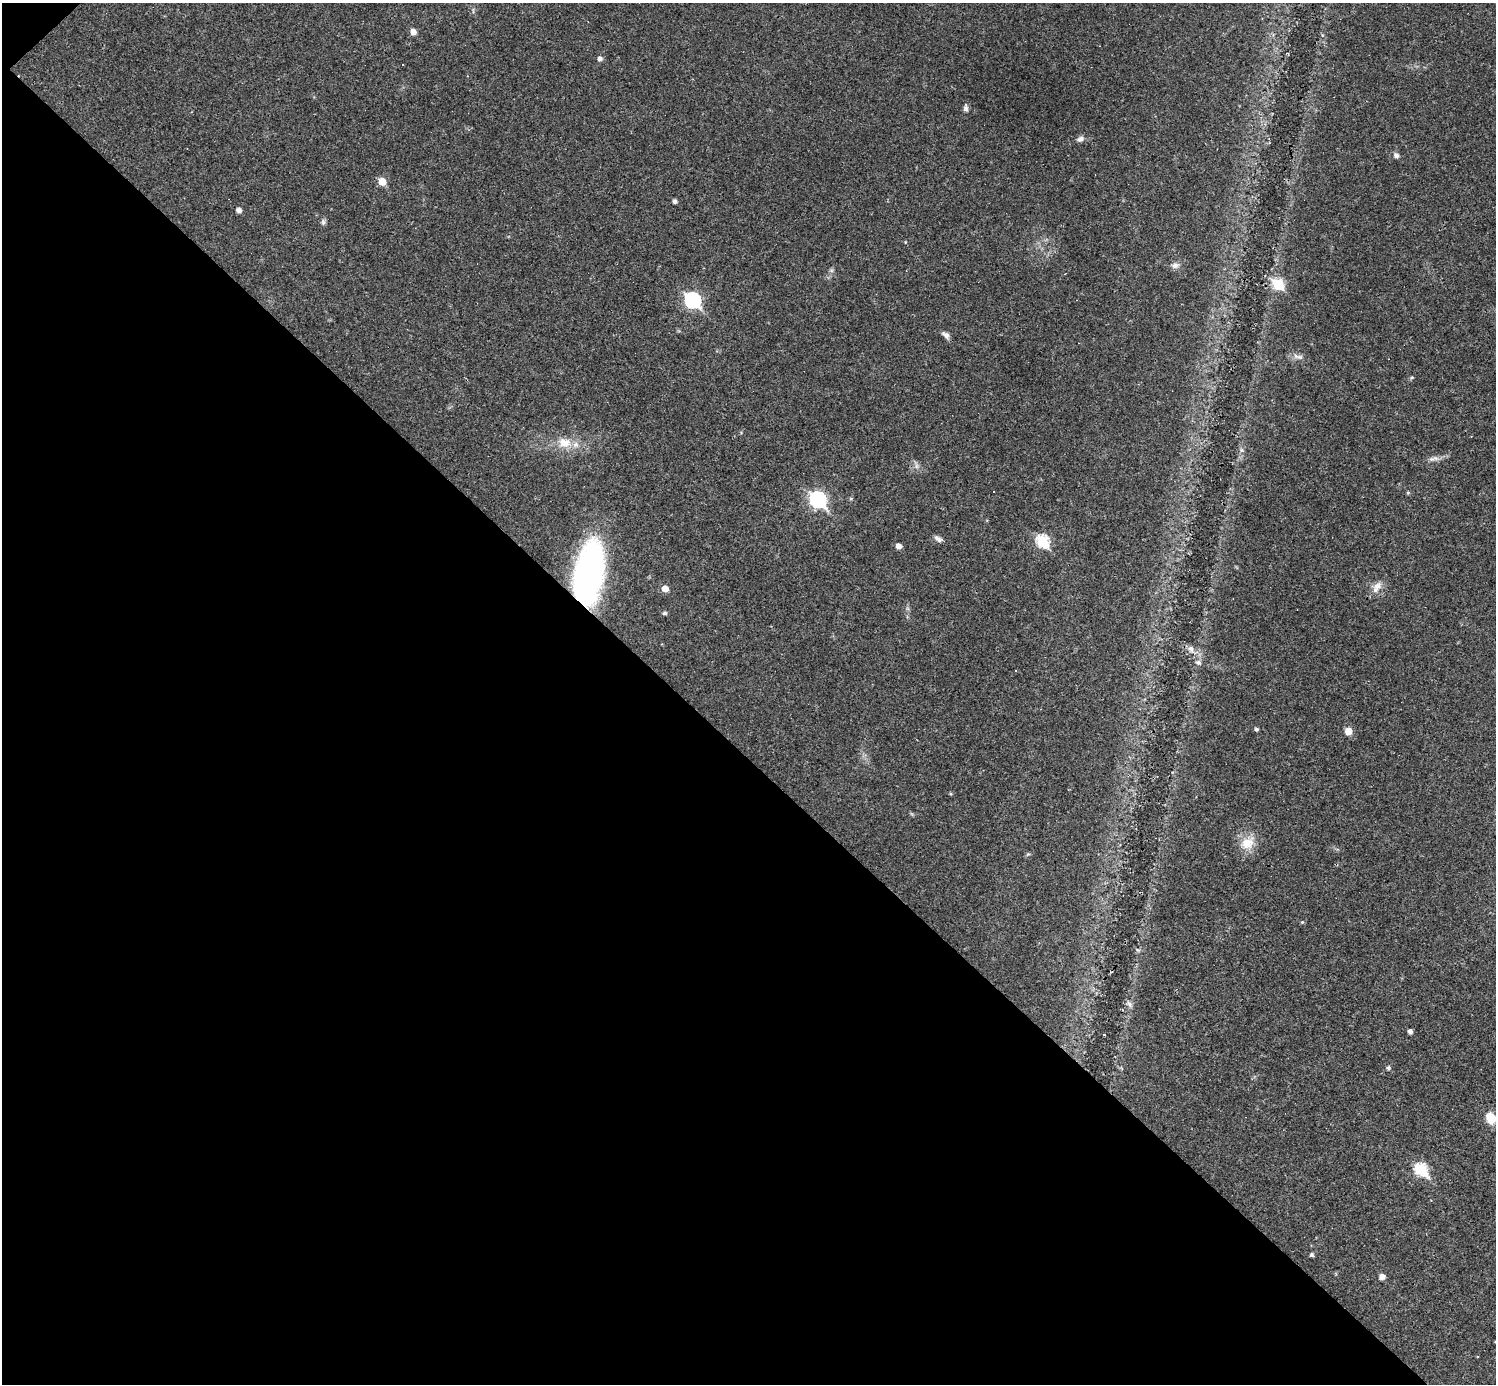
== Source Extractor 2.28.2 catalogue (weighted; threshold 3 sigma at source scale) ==
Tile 9 of 4 x 4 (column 1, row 3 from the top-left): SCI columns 1-1494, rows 1678-3059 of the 5977 x 5977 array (HDU 1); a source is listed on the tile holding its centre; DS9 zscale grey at full resolution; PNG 1498 x 1386 px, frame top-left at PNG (2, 3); no overlay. Shown black and unused: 46% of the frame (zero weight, under 3 of 4 exposures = <1% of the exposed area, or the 3 px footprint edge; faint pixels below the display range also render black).
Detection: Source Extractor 2.28.2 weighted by HDU 2 'WHT'; one run over the whole footprint, this tile lists its part. Background 0.0189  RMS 0.0037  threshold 0.0165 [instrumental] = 3 sigma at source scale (4.5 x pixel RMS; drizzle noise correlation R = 1.50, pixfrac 1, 0.05/0.05 arcsec/px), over >= 5 px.
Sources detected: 46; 3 cosmic-ray / hot-pixel residue — not listed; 1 inside a brighter listed object's ellipse — not listed separately; the other 42 listed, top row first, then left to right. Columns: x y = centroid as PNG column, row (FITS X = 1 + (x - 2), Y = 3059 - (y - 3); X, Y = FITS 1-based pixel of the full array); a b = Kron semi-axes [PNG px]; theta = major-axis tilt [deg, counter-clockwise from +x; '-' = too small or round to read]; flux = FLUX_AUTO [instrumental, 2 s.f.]
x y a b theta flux
413 32 5 5 - 2.8
600 59 5 5 - 1.3
966 109 7 7 - 1
1080 139 9 7 24 1.3
1396 155 7 6 - 1.2
382 181 6 5 - 6.9
675 201 4 4 - 1
239 210 5 4 - 1.6
323 222 8 6 -90 0.89
1175 265 11 7 11 1.5
1278 284 7 6 - 21
692 300 8 7 - 70
946 335 11 6 -42 1.5
1298 356 17 6 -11 1.8
1412 377 6 3 18 0.44
564 443 17 13 -9 6.1
1433 459 15 6 13 1.9
916 466 7 4 -90 0.92
994 492 3 2 - 0.34
1408 493 5 4 - 0.43
818 500 8 7 - 74
936 538 9 6 -53 1.1
1042 541 7 6 - 33
899 546 5 4 - 2.1
589 574 48 21 78 140
1377 586 13 9 30 3
665 588 5 5 - 3.5
665 613 5 4 - 0.8
1191 648 9 7 -37 1.6
1198 662 7 6 - 1.1
1256 729 4 4 - 0.79
1348 731 7 7 - 3.3
950 794 4 4 - 0.39
1247 843 20 15 29 6.4
1302 922 5 4 - 0.41
1129 1004 10 5 -60 1.1
1410 1031 4 4 - 1.5
1388 1068 4 4 - 0.81
1491 1118 12 10 -67 5.9
1421 1170 7 6 - 34
1312 1255 5 4 - 0.74
1382 1277 5 5 - 2.4
Overlapping masked pixels (flux is a lower limit): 1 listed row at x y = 589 574
Isophote crosses this tile's border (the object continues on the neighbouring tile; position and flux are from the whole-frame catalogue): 1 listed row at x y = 1491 1118